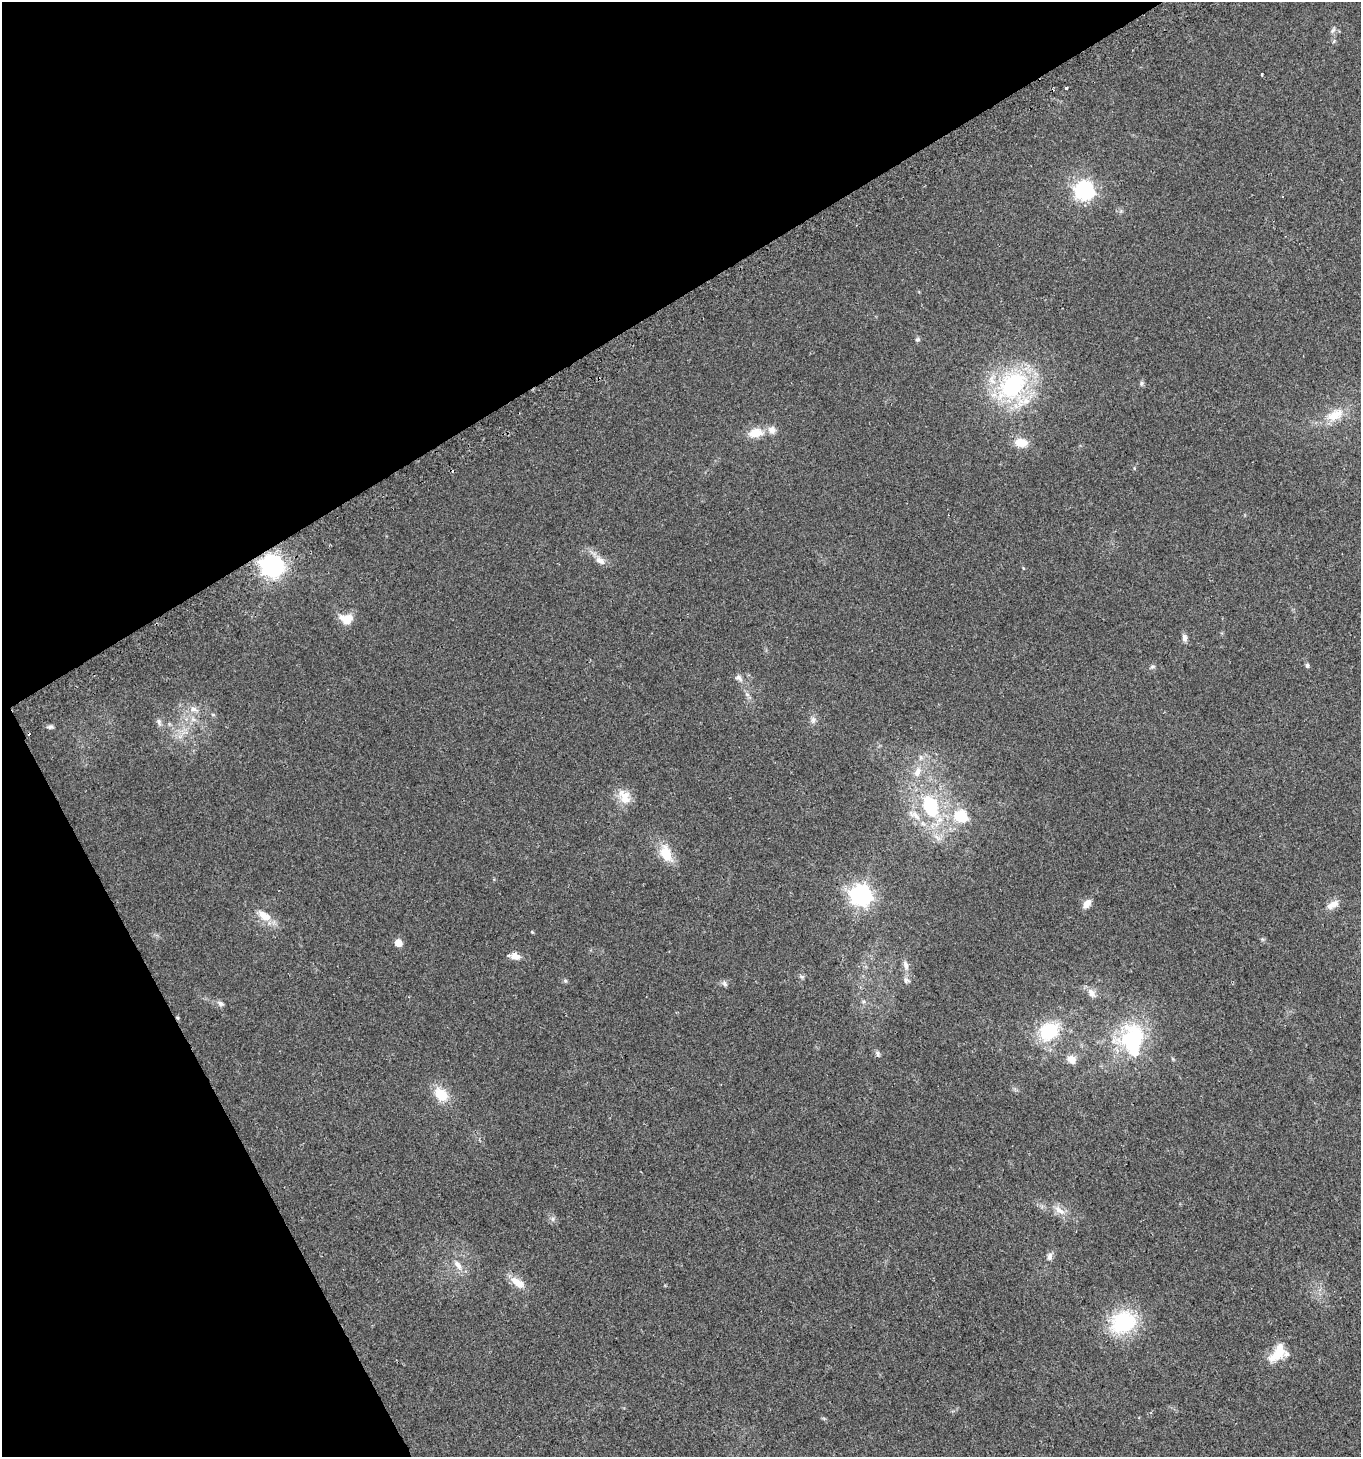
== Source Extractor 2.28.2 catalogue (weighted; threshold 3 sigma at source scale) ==
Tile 5 of 4 x 4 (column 1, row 2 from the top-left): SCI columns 126-1484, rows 2943-4397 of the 5747 x 5880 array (HDU 1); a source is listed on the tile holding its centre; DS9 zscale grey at full resolution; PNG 1363 x 1459 px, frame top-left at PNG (2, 2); no overlay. Shown black and unused: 29% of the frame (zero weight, under 2 of 3 exposures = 2% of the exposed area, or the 3 px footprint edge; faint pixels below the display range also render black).
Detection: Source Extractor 2.28.2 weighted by HDU 2 'WHT'; one run over the whole footprint, this tile lists its part. Background 0.0449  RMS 0.008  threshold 0.036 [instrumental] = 3 sigma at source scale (4.5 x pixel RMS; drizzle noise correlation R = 1.50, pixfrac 1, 0.0396/0.0396 arcsec/px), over >= 5 px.
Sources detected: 58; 1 cosmic-ray / hot-pixel residue — not listed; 3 inside a brighter listed object's ellipse — not listed separately; the other 54 listed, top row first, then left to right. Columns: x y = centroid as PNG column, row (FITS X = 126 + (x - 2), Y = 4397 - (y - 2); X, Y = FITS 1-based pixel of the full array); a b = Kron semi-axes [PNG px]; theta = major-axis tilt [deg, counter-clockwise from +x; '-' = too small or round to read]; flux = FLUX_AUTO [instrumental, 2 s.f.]
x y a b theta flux
1333 30 9 4 54 1.7
1262 74 3 2 - 0.73
1066 88 3 3 - 5.8
1084 190 8 7 - 300
1282 197 3 3 - 16
917 340 6 4 19 1.1
1141 383 8 4 82 1.4
1012 385 40 29 49 93
1335 415 27 14 27 16
755 433 18 11 8 12
1021 442 15 10 -8 11
600 561 13 8 -30 5.6
272 566 9 8 - 510
346 619 17 12 -7 11
1184 638 10 6 -85 2.8
1307 665 5 5 - 1.6
1152 666 8 3 19 1.2
739 677 10 7 -44 3.1
747 694 7 4 -19 1.4
193 709 11 7 -21 4.3
213 715 6 3 -18 0.93
813 720 10 6 -81 2.7
159 722 9 6 -79 2.2
50 727 8 5 4 1.9
625 797 21 14 -60 12
930 806 37 23 -71 61
961 816 6 6 - 67
666 854 18 11 -64 18
861 895 8 7 - 430
1087 904 13 7 51 5.2
1333 905 18 9 28 6.3
264 916 18 9 -34 11
532 932 5 3 - 0.74
398 943 5 5 - 11
515 956 12 7 -14 6
906 965 13 7 -73 4.1
801 976 7 4 -20 1.3
906 980 10 6 90 2.7
565 981 6 5 - 1.2
725 983 8 5 -71 1.7
1091 993 15 8 -55 5
221 1004 9 6 -31 2.3
1049 1031 23 19 37 38
1132 1041 38 25 -89 76
878 1053 8 5 -55 1.9
1071 1059 12 10 -47 6.1
441 1094 18 13 -41 16
1059 1210 19 8 -41 6.8
553 1219 7 4 90 1.6
1049 1257 10 7 83 3.2
458 1265 17 7 -56 5.5
518 1283 20 10 -36 10
1123 1322 29 23 25 55
1277 1353 26 13 53 18
Overlapping masked pixels (flux is a lower limit): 1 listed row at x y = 272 566